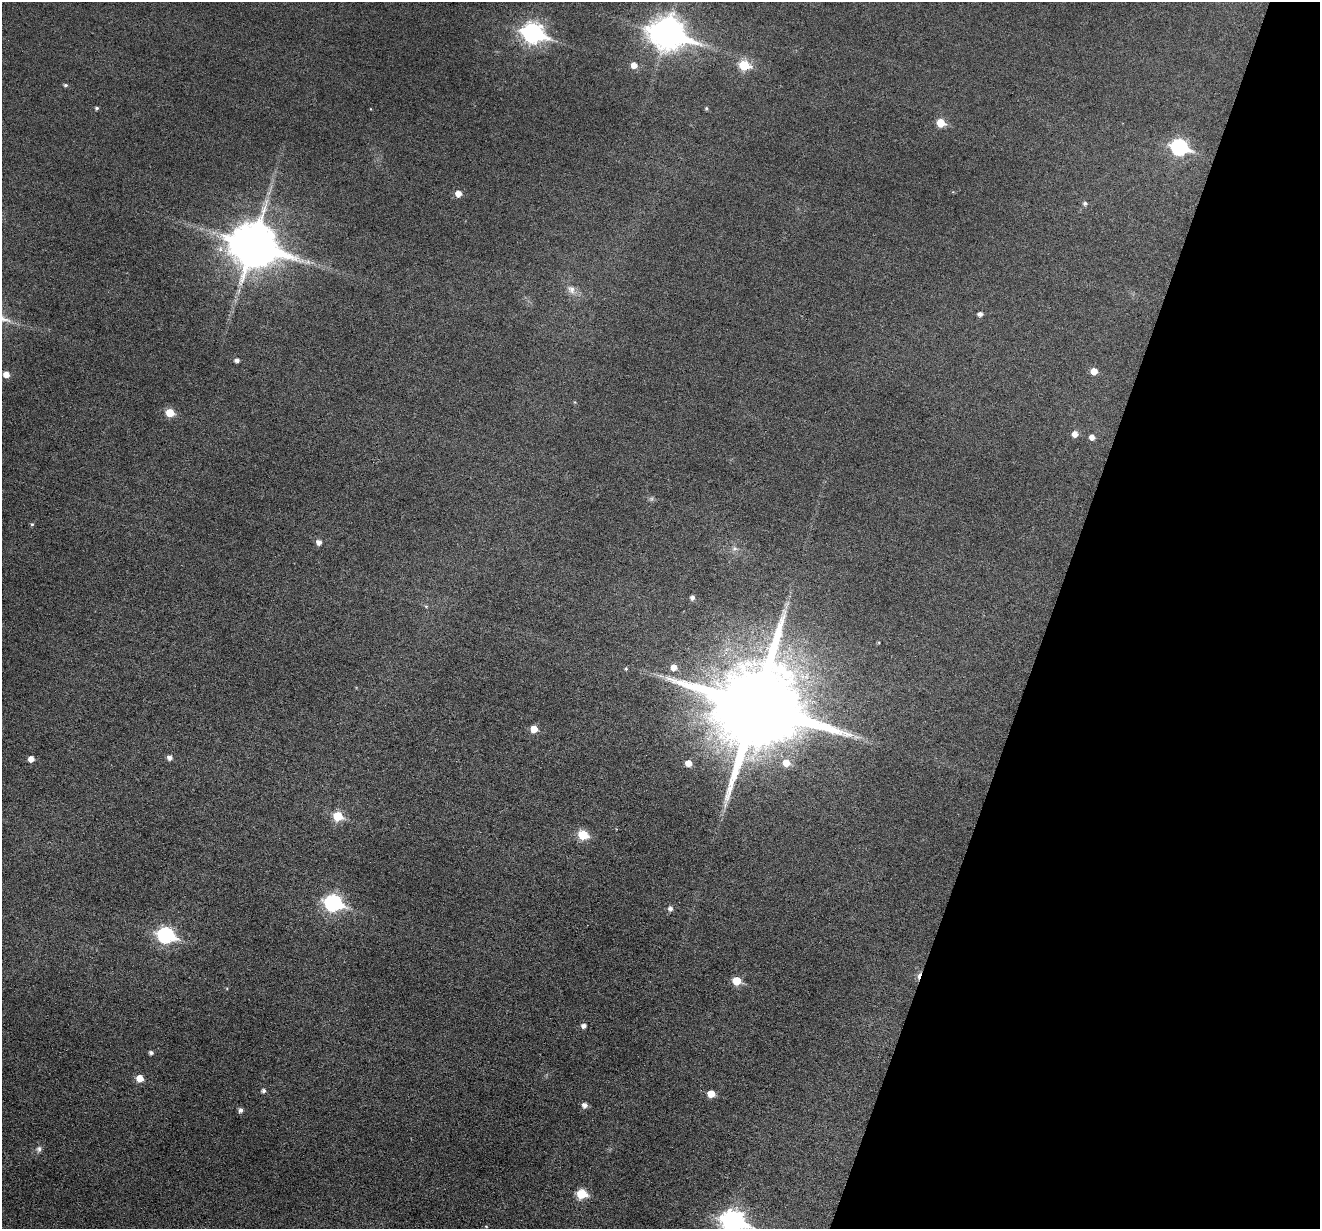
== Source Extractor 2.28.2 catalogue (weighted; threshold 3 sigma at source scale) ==
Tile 8 of 4 x 4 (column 4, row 2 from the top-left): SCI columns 3957-5274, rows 2708-3934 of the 5274 x 5288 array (HDU 1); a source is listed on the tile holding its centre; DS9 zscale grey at full resolution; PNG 1322 x 1231 px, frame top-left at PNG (2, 2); no overlay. Shown black and unused: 20% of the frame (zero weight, under 3 of 6 exposures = <1% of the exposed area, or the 3 px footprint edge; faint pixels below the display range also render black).
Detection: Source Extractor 2.28.2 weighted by HDU 2 'WHT'; one run over the whole footprint, this tile lists its part. Background 0.0427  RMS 0.0053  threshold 0.0218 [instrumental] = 3 sigma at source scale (4.09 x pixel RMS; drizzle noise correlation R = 1.36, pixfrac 0.8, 0.05/0.05 arcsec/px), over >= 5 px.
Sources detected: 54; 1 too faint to see at this stretch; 1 cosmic-ray / hot-pixel residue — not listed; the other 52 listed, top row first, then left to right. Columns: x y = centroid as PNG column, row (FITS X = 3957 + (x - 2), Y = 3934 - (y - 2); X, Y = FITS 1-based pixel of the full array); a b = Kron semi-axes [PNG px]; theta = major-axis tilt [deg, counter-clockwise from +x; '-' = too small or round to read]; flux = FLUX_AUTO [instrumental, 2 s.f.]
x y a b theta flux
533 33 10 8 -19 220
667 33 14 10 -17 830
634 65 6 6 - 4.5
744 65 7 6 - 22
65 85 5 4 - 0.92
97 108 4 4 - 0.94
706 108 5 4 - 0.67
941 123 6 6 - 11
1179 147 9 7 -19 97
458 194 6 5 - 4.5
1085 203 5 5 - 1.2
253 245 16 13 -22 2100
308 262 9 7 34 2.1
571 289 14 9 -55 3.9
980 314 5 4 - 2
237 360 5 4 - 1.8
1094 371 6 5 - 5.3
6 375 5 5 - 4.5
170 413 6 5 - 12
1075 434 6 6 - 3.4
1092 437 5 5 - 2.8
32 524 5 4 - 0.74
319 542 5 5 - 2.8
734 548 8 7 - 1.8
692 598 5 5 - 1.7
426 606 5 5 - 0.62
674 667 6 6 - 4.1
626 669 5 4 - 0.67
756 705 24 23 - 11000
534 729 5 5 - 7.7
856 737 9 6 -8 1.7
170 758 6 6 - 2.2
31 759 5 5 - 3.9
688 763 6 6 - 4.5
786 763 7 6 - 6.4
338 816 6 6 - 18
583 835 6 6 - 22
333 903 9 7 -16 110
670 908 5 5 - 1.8
166 935 9 7 -17 97
737 981 6 5 - 13
584 1026 5 5 - 2.3
151 1053 4 4 - 1.4
140 1078 6 5 - 6.9
264 1091 5 5 - 1.4
711 1094 5 5 - 7.7
585 1105 6 5 - 2.5
241 1110 5 5 - 1.8
39 1149 9 7 75 1.7
582 1194 6 6 - 21
733 1221 11 8 -18 300
486 1226 5 3 - 0.44
Isophote crosses this tile's border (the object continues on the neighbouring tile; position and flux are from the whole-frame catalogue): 1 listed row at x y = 733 1221